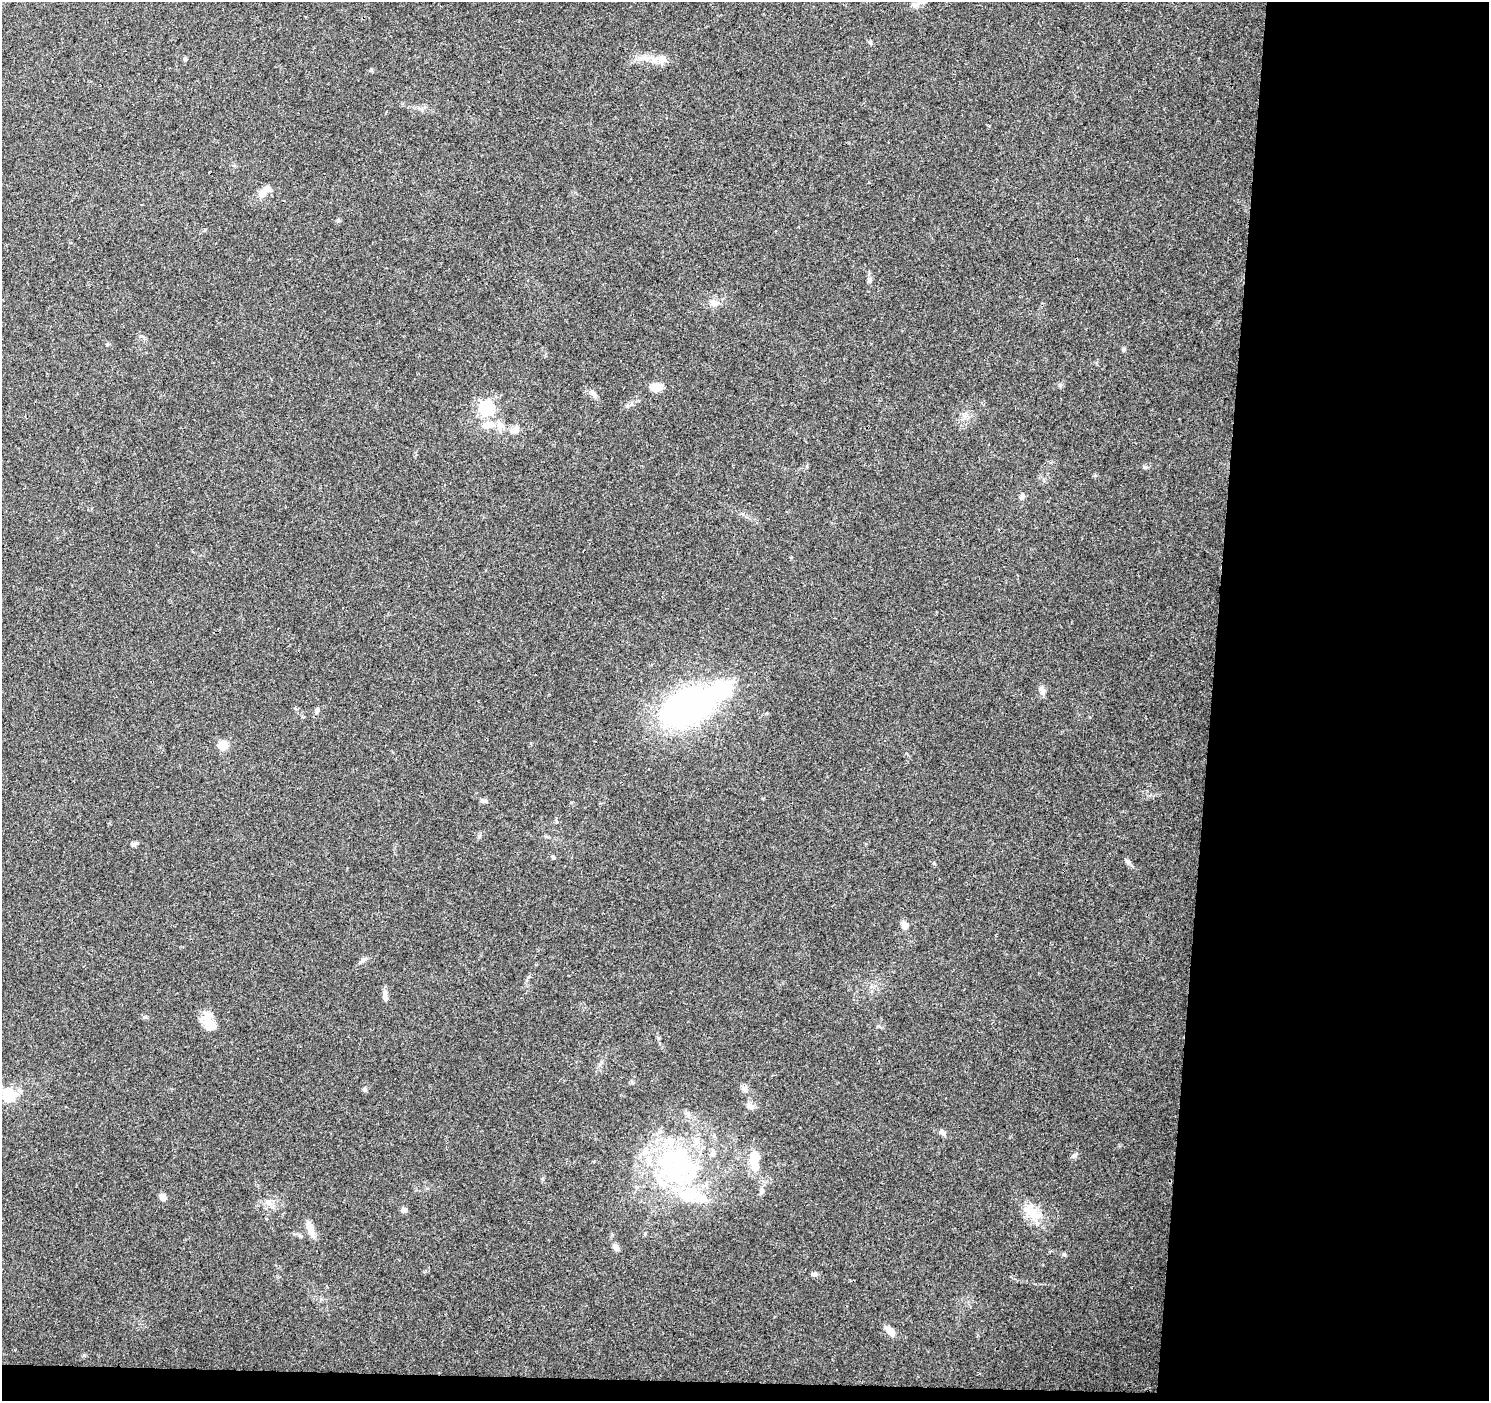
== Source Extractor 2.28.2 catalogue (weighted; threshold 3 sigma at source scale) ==
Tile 9 of 3 x 3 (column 3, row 3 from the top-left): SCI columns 2976-4462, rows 229-1627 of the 4471 x 4709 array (HDU 1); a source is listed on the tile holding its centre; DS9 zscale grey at full resolution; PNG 1491 x 1403 px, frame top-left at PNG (2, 2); no overlay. Shown black and unused: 20% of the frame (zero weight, under 3 of 4 exposures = <1% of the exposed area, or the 3 px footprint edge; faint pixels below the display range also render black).
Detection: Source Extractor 2.28.2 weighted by HDU 2 'WHT'; one run over the whole footprint, this tile lists its part. Background 0.0484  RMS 0.0039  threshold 0.0174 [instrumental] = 3 sigma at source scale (4.5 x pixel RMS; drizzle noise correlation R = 1.50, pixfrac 1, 0.0396/0.0396 arcsec/px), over >= 5 px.
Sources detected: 58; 3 inside a brighter object's white glare — not listed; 10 inside a brighter listed object's ellipse — not listed separately; the other 45 listed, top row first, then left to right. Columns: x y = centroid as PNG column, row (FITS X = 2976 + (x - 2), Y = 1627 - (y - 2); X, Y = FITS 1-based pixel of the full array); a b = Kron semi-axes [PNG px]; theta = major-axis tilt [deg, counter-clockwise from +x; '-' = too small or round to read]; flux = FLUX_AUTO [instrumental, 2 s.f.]
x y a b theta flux
914 5 10 5 -19 1.3
870 43 7 4 -45 0.61
645 58 19 7 -1 3.9
185 59 6 5 - 0.56
264 191 21 9 47 4.2
338 220 6 5 - 0.67
869 280 8 6 86 1
714 303 11 9 -24 2.6
1124 349 6 5 - 0.6
1060 385 6 5 - 0.69
656 387 9 6 5 8.3
486 408 7 6 - 79
488 425 17 10 8 4.9
516 429 11 9 56 2.2
1022 497 8 6 72 1.1
790 557 4 3 - 0.45
1042 690 13 6 -74 1.8
687 707 58 30 26 120
317 710 9 6 69 1
223 745 6 5 - 17
484 801 9 5 0 0.96
479 836 7 4 46 0.67
133 844 10 5 12 1.1
553 857 5 4 - 0.57
1127 861 6 6 - 0.84
904 925 10 8 -58 2.2
363 960 16 4 30 1.1
385 995 16 6 -85 1.8
207 1021 20 12 88 5.4
365 1090 6 5 - 0.82
8 1095 6 6 - 55
749 1106 11 7 -35 1.9
942 1132 9 6 -47 1.3
755 1157 15 11 -75 5.4
676 1164 62 52 19 73
762 1191 10 5 89 1.3
162 1197 7 6 - 2.5
268 1202 9 8 - 2
404 1210 8 6 -2 1.2
1032 1213 25 13 -33 8.4
310 1229 22 7 -69 3.7
615 1247 9 6 -61 1.8
1064 1254 6 4 -1 0.54
814 1274 8 5 -15 0.9
890 1331 16 8 -48 2.5
Unlisted compact peaks at least as high as the median listed source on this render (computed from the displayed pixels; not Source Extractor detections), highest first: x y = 1074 1155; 1144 467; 934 863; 107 344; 84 1355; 145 1017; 1095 475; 632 1082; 627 406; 371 70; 542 1179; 878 1026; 528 977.